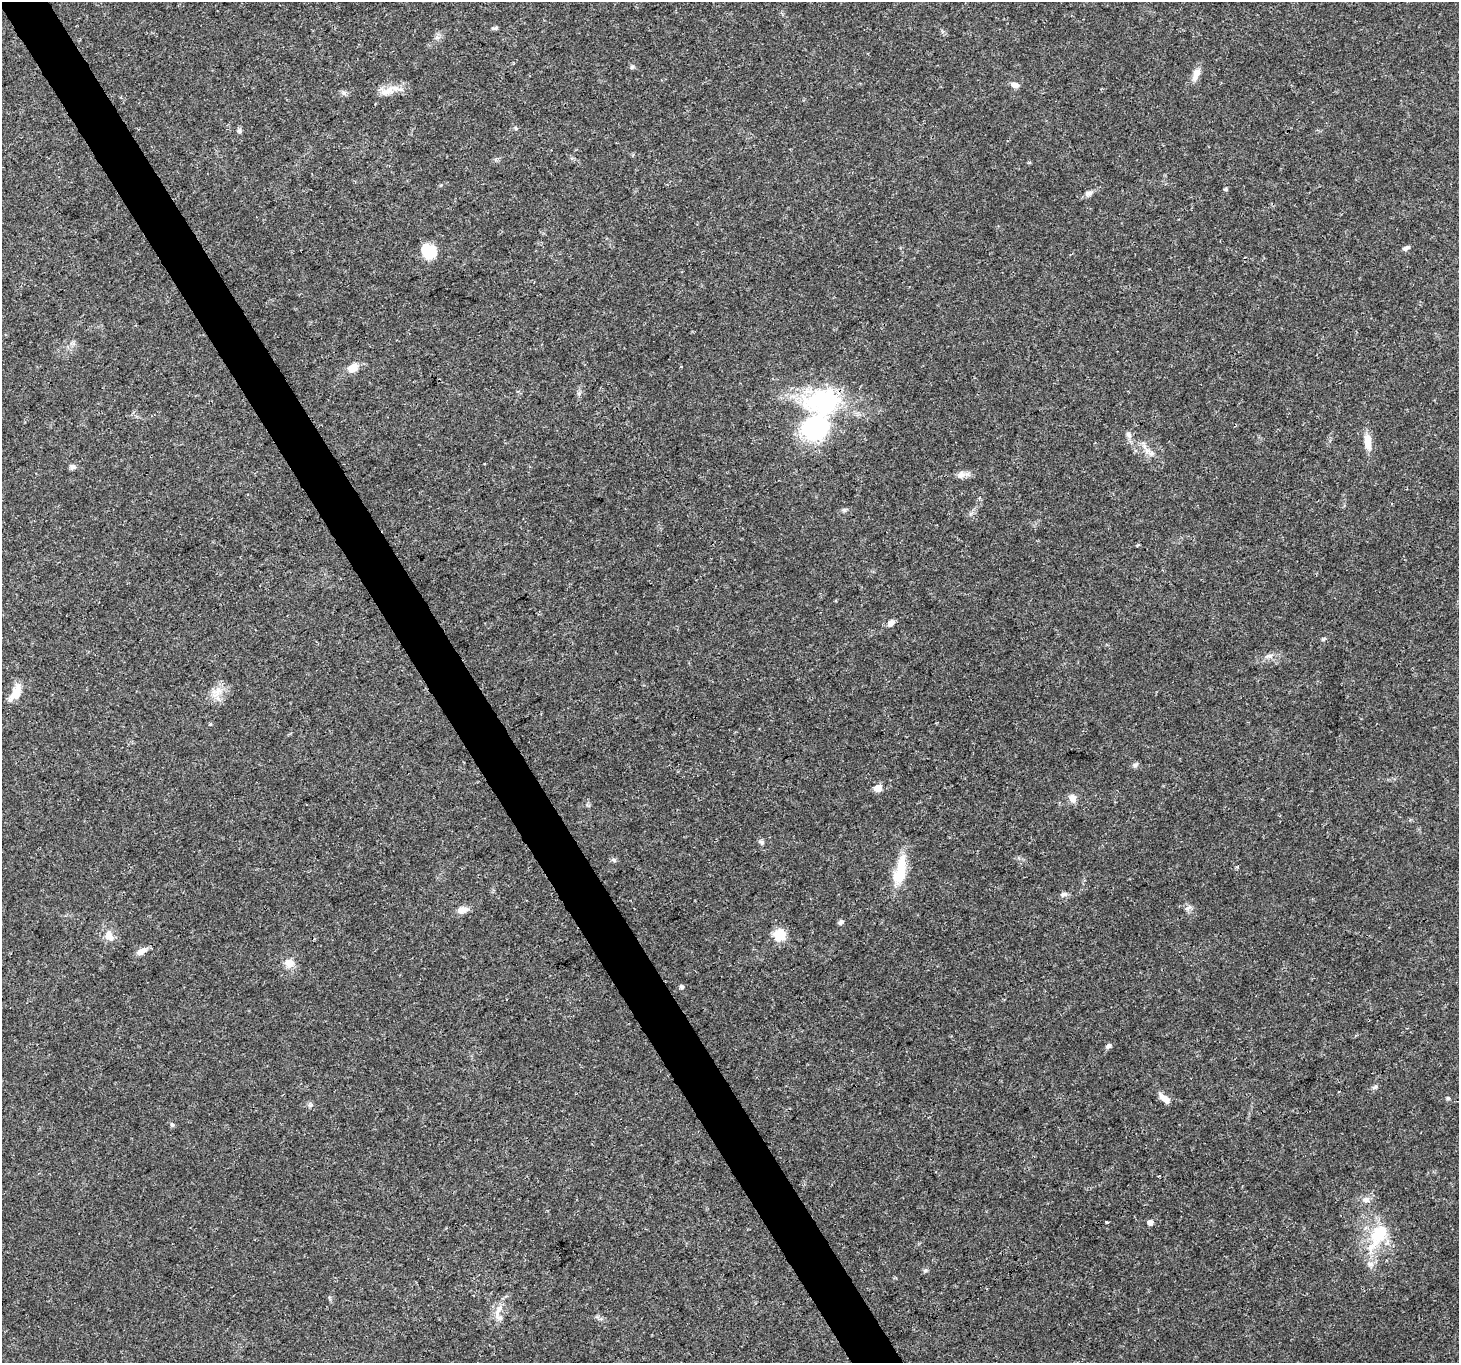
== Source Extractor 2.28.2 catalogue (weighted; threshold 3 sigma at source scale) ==
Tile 11 of 4 x 4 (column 3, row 3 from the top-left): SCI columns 2914-4370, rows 1473-2833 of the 5830 x 5727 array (HDU 1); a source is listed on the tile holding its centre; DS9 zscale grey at full resolution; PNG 1461 x 1365 px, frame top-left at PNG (2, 2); no overlay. Shown black and unused: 3% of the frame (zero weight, under 3 of 4 exposures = <1% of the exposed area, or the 3 px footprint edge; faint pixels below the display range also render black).
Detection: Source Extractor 2.28.2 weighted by HDU 2 'WHT'; one run over the whole footprint, this tile lists its part. Background 0.0247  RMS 0.002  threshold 0.00883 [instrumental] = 3 sigma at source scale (4.5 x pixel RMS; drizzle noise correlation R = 1.50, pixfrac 1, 0.0396/0.0396 arcsec/px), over >= 5 px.
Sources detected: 58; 1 inside a brighter object's white glare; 1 cosmic-ray / hot-pixel residue — not listed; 2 inside a brighter listed object's ellipse — not listed separately; the other 54 listed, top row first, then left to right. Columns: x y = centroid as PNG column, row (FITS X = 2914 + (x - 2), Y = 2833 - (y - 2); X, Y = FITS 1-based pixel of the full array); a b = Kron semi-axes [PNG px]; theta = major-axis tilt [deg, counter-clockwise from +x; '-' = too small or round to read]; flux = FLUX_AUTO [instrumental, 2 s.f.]
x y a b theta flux
495 28 8 4 18 0.37
632 67 6 5 - 0.35
1196 75 20 8 67 1.6
1015 85 10 6 -12 1.1
387 91 24 10 14 2.7
344 93 8 6 -18 0.55
516 128 6 4 -47 0.26
239 131 6 5 - 0.37
1226 189 5 4 - 0.26
1088 193 11 6 18 0.76
1406 248 8 5 24 0.68
428 251 14 12 -37 6.9
353 367 11 8 26 2.7
681 367 3 3 - 0.38
579 393 6 4 18 0.33
827 403 38 29 66 18
815 428 18 14 26 34
1129 435 11 7 -58 0.81
1368 442 21 9 -83 2.5
1151 454 8 8 - 0.83
73 467 8 6 32 0.56
961 475 13 8 -2 1.1
844 510 5 5 - 0.34
891 623 9 6 48 0.98
1323 639 5 5 - 0.29
1269 656 11 6 8 0.88
217 692 22 11 47 2.5
16 693 16 8 60 3.8
1135 765 7 6 - 0.49
878 788 6 5 - 3.5
1073 798 10 9 - 1.4
761 842 9 5 -26 0.47
614 860 7 4 -45 0.36
900 872 39 13 77 6.9
1064 894 10 6 14 0.69
1187 908 10 3 29 0.41
462 910 14 8 7 1.5
840 922 7 6 - 0.49
779 934 6 6 - 17
109 936 16 10 -68 2
142 951 15 7 27 1.2
289 963 12 10 -23 2
682 987 6 6 - 0.4
1109 1046 6 5 - 0.61
1375 1087 8 4 44 0.41
1164 1098 15 7 -42 1.7
1448 1098 5 5 - 0.3
172 1125 7 5 -73 0.35
1366 1199 10 7 2 1.1
1106 1222 3 3 - 0.53
1150 1222 5 5 - 1.3
1379 1234 36 22 59 9.2
925 1270 6 5 - 0.37
497 1312 14 6 62 1.3
Overlapping masked pixels (flux is a lower limit): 1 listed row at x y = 827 403